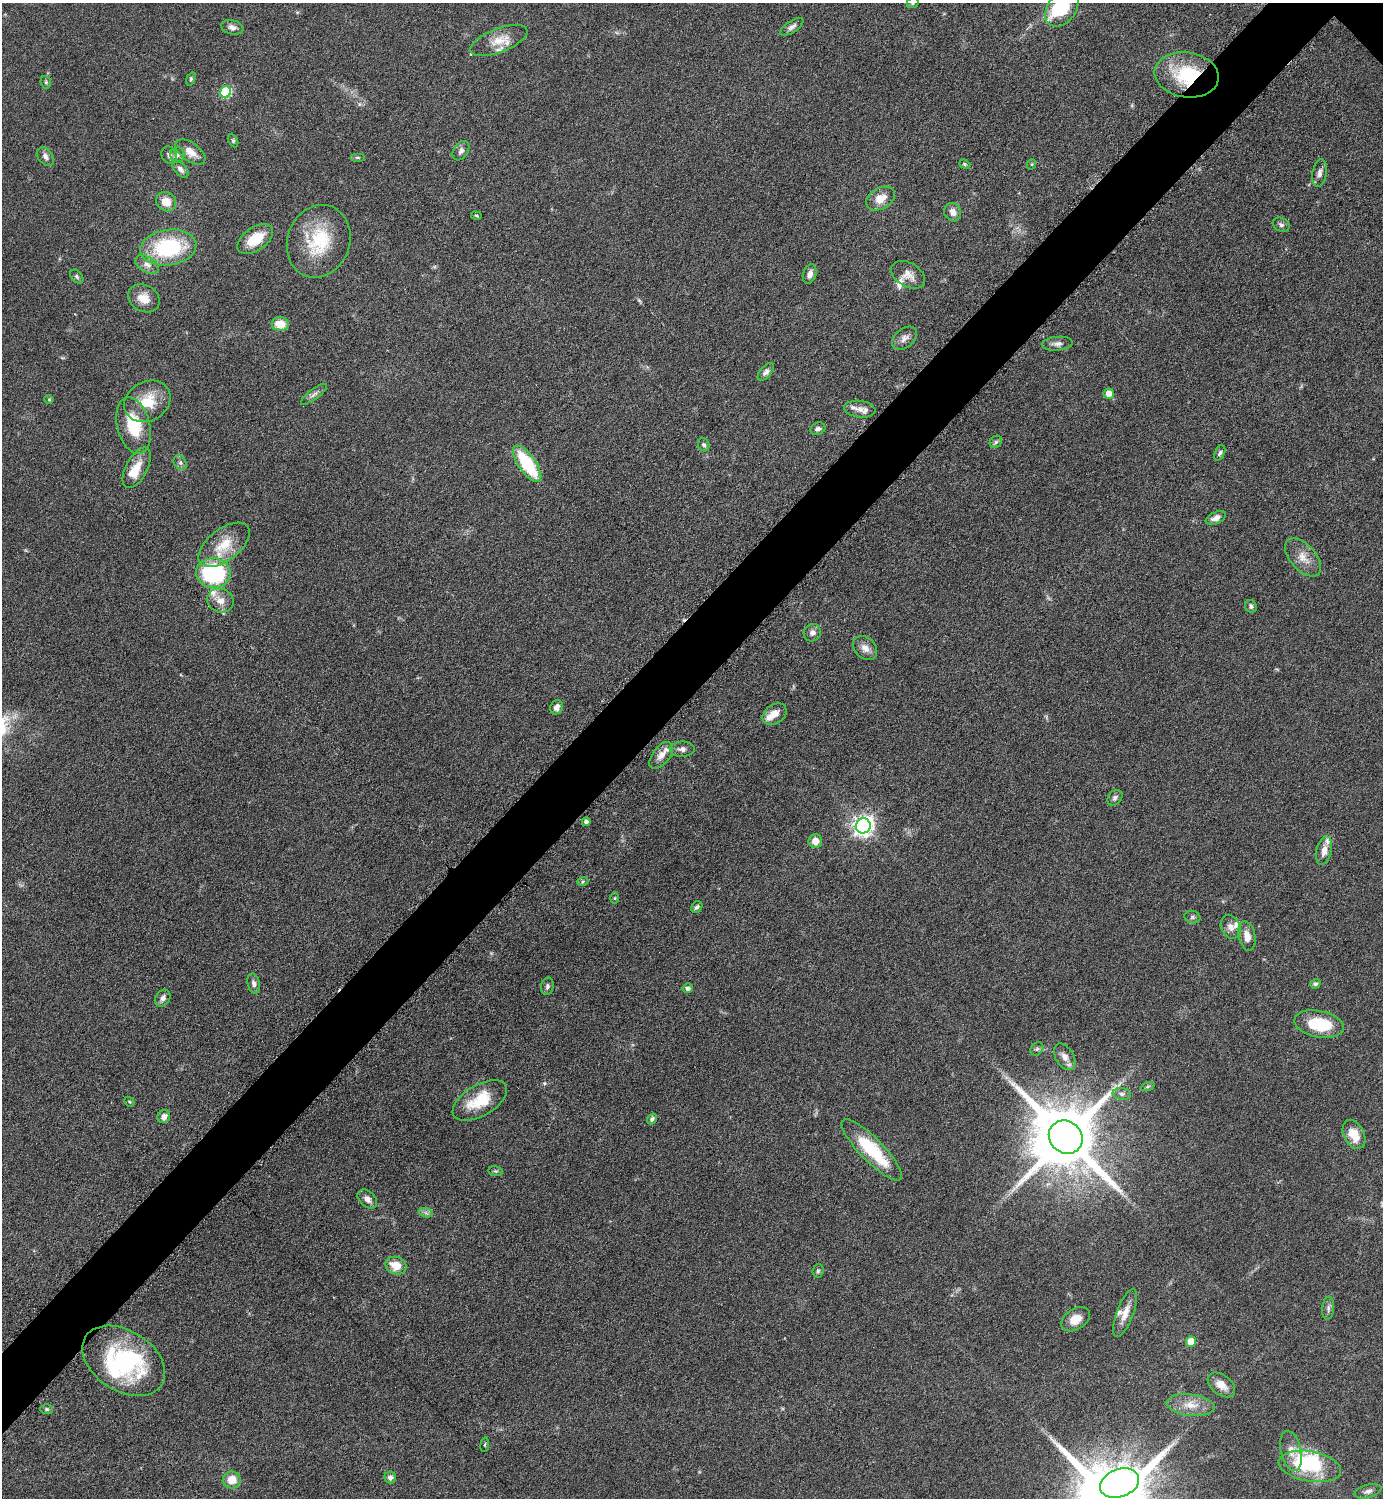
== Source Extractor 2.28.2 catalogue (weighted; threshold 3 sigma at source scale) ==
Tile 7 of 4 x 4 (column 3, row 2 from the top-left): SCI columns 3072-4452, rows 2999-4494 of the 6002 x 6002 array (HDU 1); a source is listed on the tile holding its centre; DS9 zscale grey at full resolution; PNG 1385 x 1500 px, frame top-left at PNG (2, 3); each listed source drawn as its Kron ellipse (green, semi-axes under 4 px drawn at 4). Shown black and unused: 5% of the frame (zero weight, under 6 of 12 exposures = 1% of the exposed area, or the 3 px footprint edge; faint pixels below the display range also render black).
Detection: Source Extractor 2.28.2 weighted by HDU 2 'WHT'; one run over the whole footprint, this tile lists its part. Background 0.087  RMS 0.0038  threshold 0.0156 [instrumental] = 3 sigma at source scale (4.09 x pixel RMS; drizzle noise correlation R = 1.36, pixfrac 0.8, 0.05/0.05 arcsec/px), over >= 5 px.
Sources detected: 124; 3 inside a brighter object's white glare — neither listed nor drawn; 11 inside a brighter listed object's ellipse — not listed separately; the other 110 listed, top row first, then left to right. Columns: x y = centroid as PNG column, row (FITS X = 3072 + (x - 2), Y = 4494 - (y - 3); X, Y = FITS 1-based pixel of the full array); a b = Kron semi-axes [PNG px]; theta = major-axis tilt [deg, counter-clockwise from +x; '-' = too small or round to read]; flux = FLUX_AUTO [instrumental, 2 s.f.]
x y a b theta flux
913 3 6 5 - 0.55
1062 8 20 14 54 19
232 27 11 7 -13 1.5
792 27 13 5 34 1.4
499 41 30 12 21 6.1
1187 75 32 22 -8 22
191 79 7 4 69 0.56
46 82 6 5 - 0.64
225 92 6 5 - 27
233 141 7 4 -64 0.57
461 151 10 7 57 1.5
190 152 17 9 -36 3.7
169 155 9 7 -64 1.1
177 155 7 7 - 1.3
45 157 10 7 -54 1.6
357 157 7 3 0 0.49
965 164 6 4 -22 0.49
1032 164 5 3 - 0.39
180 169 10 5 -47 1.3
1320 173 14 7 81 1.7
880 198 16 10 30 4.9
166 202 10 9 - 4.5
953 212 9 8 - 2.5
476 216 5 3 - 0.4
1281 225 9 6 -28 1.1
255 239 20 11 35 9.2
319 241 37 31 69 21
168 247 28 18 7 30
147 264 13 8 -30 2.3
810 274 10 6 73 2
908 275 18 12 -31 3.3
77 276 8 5 -50 0.73
144 298 16 13 -28 4.7
280 324 8 7 - 5.8
905 338 14 9 39 2.2
1057 344 15 7 6 1.7
766 372 10 5 50 1.2
314 394 16 5 37 1.4
1109 394 5 5 - 3.4
49 399 4 4 - 0.38
147 401 24 19 30 10
860 409 16 8 -7 3
134 425 29 16 -76 16
818 429 8 6 24 1.2
996 442 7 5 45 0.71
704 445 7 5 -62 0.82
1220 453 8 5 66 0.79
180 462 8 6 -54 1
527 464 21 8 -56 22
137 468 22 10 63 5.6
1216 518 11 5 24 2.1
224 545 30 16 37 9.8
1303 557 23 12 -48 4.9
213 573 17 15 -5 48
220 600 13 11 -24 3.5
1251 606 6 5 - 0.84
812 633 9 8 - 1.7
865 648 13 10 -44 2.7
557 707 7 6 - 2
775 714 13 9 35 3.7
682 749 12 7 1 1.6
661 755 16 8 52 3.5
1115 798 8 6 50 1.1
586 822 4 4 - 1.4
863 826 7 7 - 200
815 841 7 6 - 3.2
1324 851 14 7 77 3.1
583 881 5 3 - 0.48
615 898 6 4 90 0.37
697 907 6 5 - 0.97
1192 917 8 6 -17 0.88
1231 927 12 9 -65 2.3
1247 936 15 8 -78 3.4
254 983 10 6 -76 1.4
1315 984 5 4 - 0.64
547 986 9 6 79 1
688 988 5 4 - 1.1
163 998 9 7 52 1.7
1319 1024 25 13 -11 16
1037 1049 7 6 - 0.82
1065 1057 14 9 -59 2.7
1147 1087 7 3 19 0.55
1122 1094 9 6 -9 1.1
480 1100 30 15 30 12
129 1102 5 3 - 0.37
164 1117 7 6 - 2.1
652 1119 6 4 47 0.8
1354 1134 15 10 -63 6.1
1066 1137 18 15 -42 4000
872 1150 41 11 -46 21
495 1171 7 5 -11 0.59
367 1199 11 7 -42 2.3
426 1213 7 4 -18 0.83
396 1266 11 8 -22 5.8
818 1271 6 5 - 0.68
1328 1308 11 6 84 1.4
1125 1313 25 8 69 4.2
1075 1319 16 10 33 4.7
1191 1342 5 5 - 7.1
124 1361 45 30 -33 42
1221 1385 15 9 -39 3.6
1191 1405 24 10 -7 5.6
47 1409 6 5 - 0.6
485 1445 7 3 82 0.45
1291 1451 20 10 -77 4
1310 1466 31 15 -10 16
390 1477 6 6 - 1.4
232 1480 9 8 - 5.2
1119 1483 20 14 21 130
1368 1491 14 6 15 1.5
Overlapping masked pixels (flux is a lower limit): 1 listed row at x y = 1187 75
Isophote crosses this tile's border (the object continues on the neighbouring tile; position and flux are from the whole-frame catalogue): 2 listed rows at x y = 913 3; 1062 8